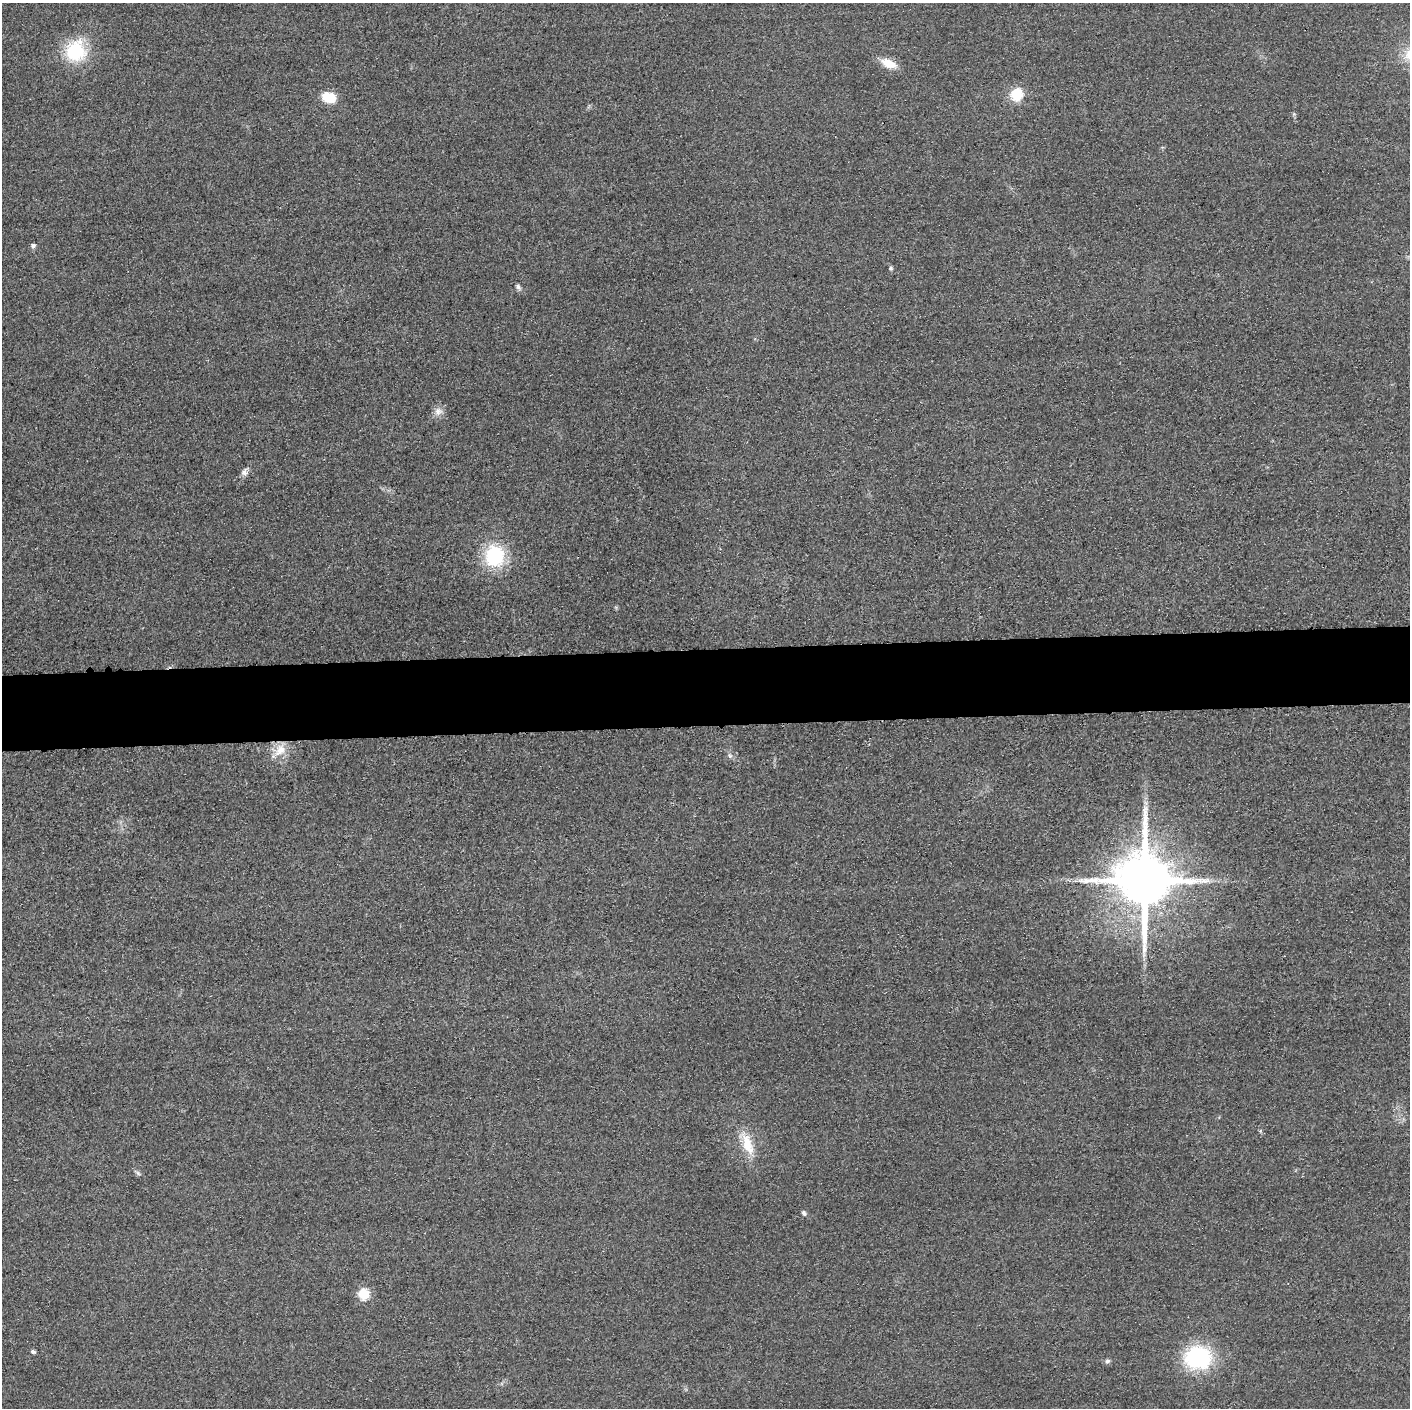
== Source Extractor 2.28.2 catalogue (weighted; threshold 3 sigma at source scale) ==
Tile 5 of 3 x 3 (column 2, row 2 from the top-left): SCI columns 1423-2830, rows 1436-2841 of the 4251 x 4275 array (HDU 1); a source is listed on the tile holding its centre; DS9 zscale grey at full resolution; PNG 1412 x 1410 px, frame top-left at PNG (2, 3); no overlay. Shown black and unused: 5% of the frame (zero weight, under 3 of 4 exposures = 3% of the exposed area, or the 3 px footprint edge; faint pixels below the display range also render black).
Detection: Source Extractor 2.28.2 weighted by HDU 2 'WHT'; one run over the whole footprint, this tile lists its part. Background 0.0604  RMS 0.017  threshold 0.0775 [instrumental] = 3 sigma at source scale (4.5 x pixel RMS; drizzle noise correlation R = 1.50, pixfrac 1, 0.05/0.05 arcsec/px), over >= 5 px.
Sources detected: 21; all 21 listed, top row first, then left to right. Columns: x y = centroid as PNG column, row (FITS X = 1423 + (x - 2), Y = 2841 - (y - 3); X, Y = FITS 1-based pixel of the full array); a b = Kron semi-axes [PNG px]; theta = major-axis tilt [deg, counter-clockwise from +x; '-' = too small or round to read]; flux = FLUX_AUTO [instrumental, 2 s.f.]
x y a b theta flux
76 51 27 25 69 93
888 63 19 9 -23 28
1017 94 13 12 - 47
329 97 16 12 -13 33
33 245 5 5 - 5.5
891 268 6 5 - 3
518 287 9 6 -45 4.9
438 411 12 11 - 12
244 472 10 8 77 7.9
494 556 27 23 83 110
279 750 21 15 26 33
730 756 8 7 - 5.2
1144 881 16 15 - 14000
1260 1131 6 4 47 2
747 1144 32 12 -69 45
138 1173 7 4 -45 3.5
804 1213 8 5 -62 3.9
364 1294 6 6 - 130
33 1352 6 4 -13 3.6
1198 1358 28 24 -1 170
1107 1361 7 6 - 4.4